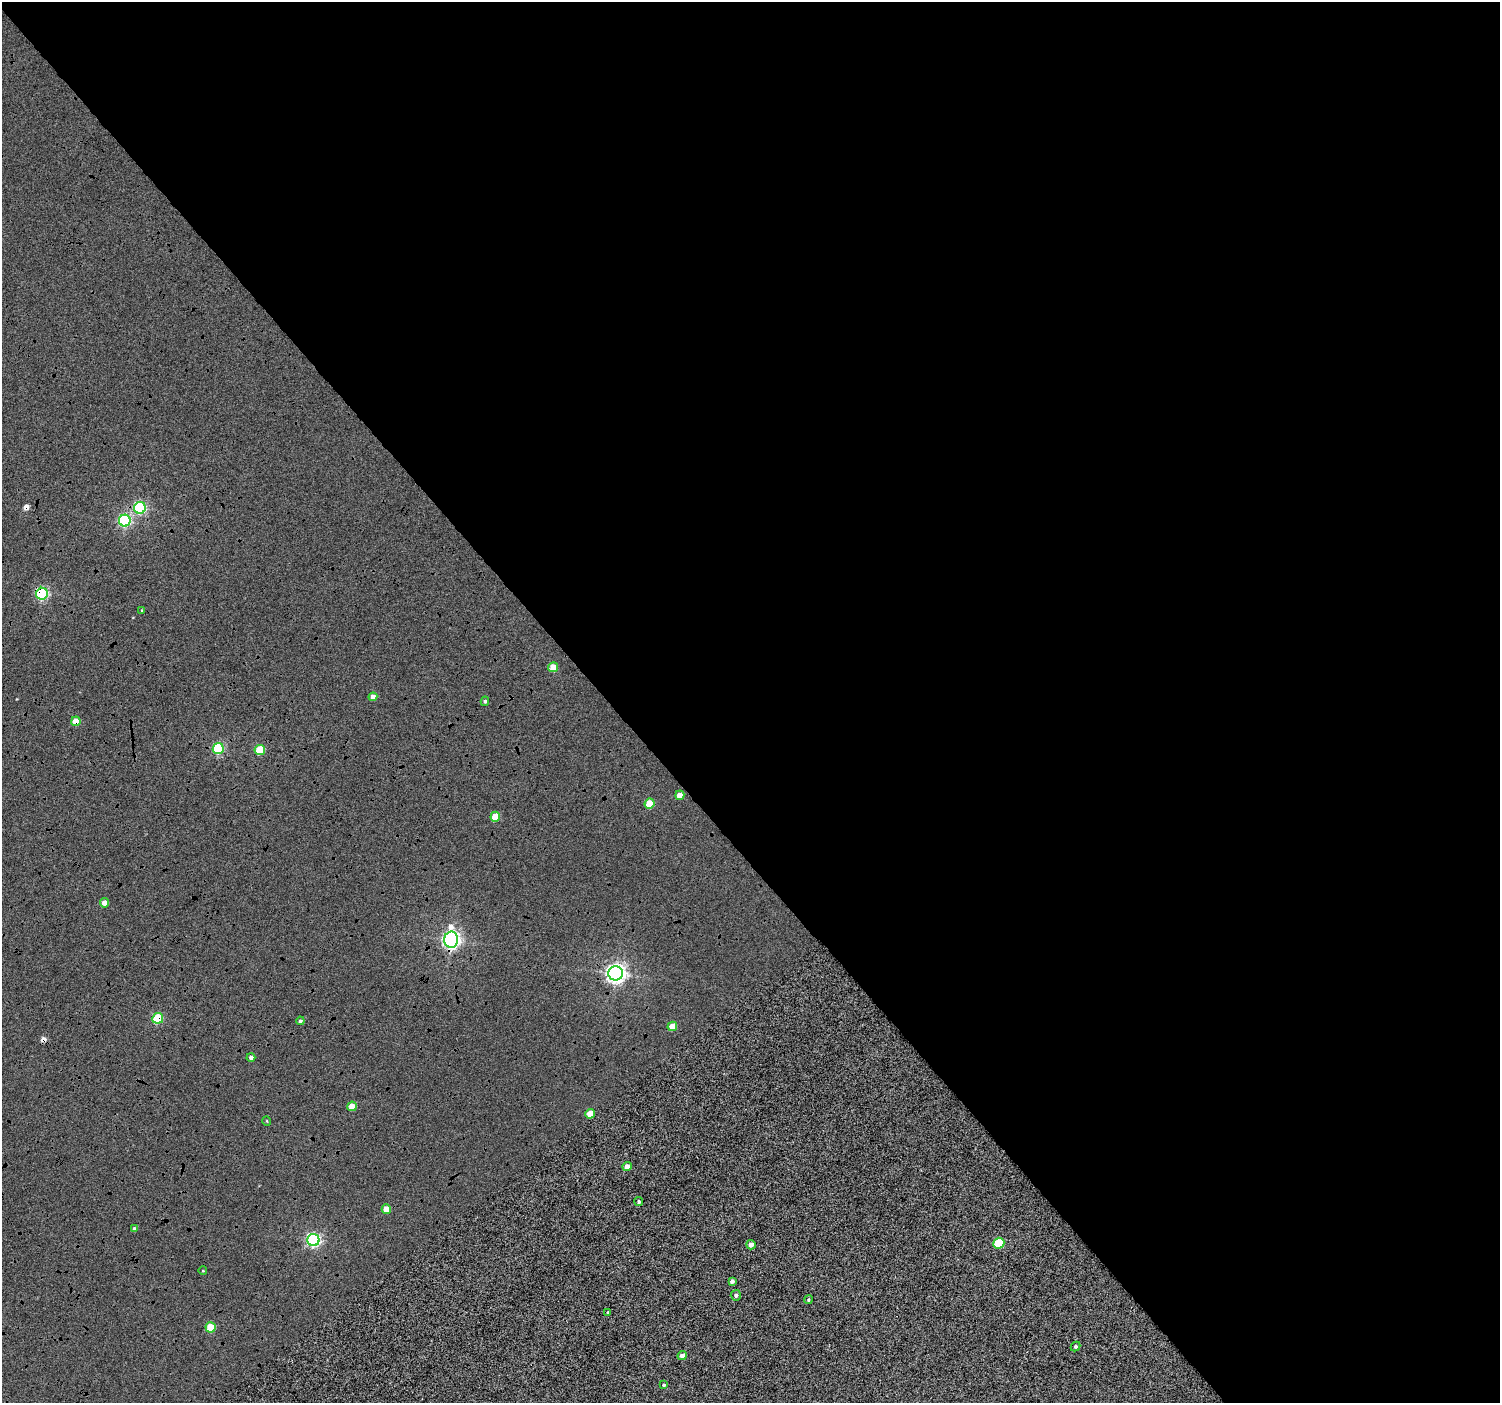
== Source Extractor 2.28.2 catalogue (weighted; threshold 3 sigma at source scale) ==
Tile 8 of 4 x 4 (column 4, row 2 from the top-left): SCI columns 4506-6003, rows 3012-4412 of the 6003 x 5959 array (HDU 1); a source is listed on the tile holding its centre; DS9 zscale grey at full resolution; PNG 1502 x 1405 px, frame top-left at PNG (2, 2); each listed source drawn as its Kron ellipse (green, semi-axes under 4 px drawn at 4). Shown black and unused: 60% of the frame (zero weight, under 4 of 12 exposures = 2% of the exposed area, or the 3 px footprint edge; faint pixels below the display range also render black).
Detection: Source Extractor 2.28.2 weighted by HDU 2 'WHT'; one run over the whole footprint, this tile lists its part. Background -0.0512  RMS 0.021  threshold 0.086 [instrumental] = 3 sigma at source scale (4.09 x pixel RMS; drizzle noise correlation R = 1.36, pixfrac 0.8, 0.0396/0.0396 arcsec/px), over >= 5 px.
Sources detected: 41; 2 cosmic-ray / hot-pixel residue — neither listed nor drawn; the other 39 listed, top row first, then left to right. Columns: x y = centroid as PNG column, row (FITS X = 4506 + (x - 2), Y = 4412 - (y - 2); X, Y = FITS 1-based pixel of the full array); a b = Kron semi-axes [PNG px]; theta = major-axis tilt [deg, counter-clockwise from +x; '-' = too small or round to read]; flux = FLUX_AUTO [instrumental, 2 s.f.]
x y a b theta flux
140 508 6 6 - 250
125 521 6 6 - 270
42 594 6 6 - 280
142 610 4 3 - 2.1
553 667 5 5 - 35
373 697 4 4 - 14
485 701 4 3 - 3.4
76 721 5 4 - 27
218 749 5 5 - 170
260 750 5 5 - 78
680 795 4 4 - 21
649 804 5 5 - 51
495 817 5 5 - 42
104 903 4 4 - 16
451 940 8 7 - 830
616 973 7 7 - 1000
158 1018 5 5 - 110
300 1021 4 4 - 4.1
672 1026 5 4 - 30
251 1057 4 4 - 6.5
352 1106 5 4 - 32
590 1114 5 4 - 31
267 1121 5 3 - 1.6
627 1167 4 4 - 19
639 1202 5 4 - 3.2
386 1209 4 4 - 26
135 1229 4 4 - 6.4
313 1240 6 6 - 400
999 1243 5 5 - 90
751 1245 4 4 - 12
203 1271 4 3 - 1.5
732 1281 4 4 - 6.2
736 1295 5 5 - 6
808 1299 4 4 - 2.7
608 1312 4 3 - 2.2
211 1327 5 5 - 66
1076 1346 5 4 - 3.6
682 1356 4 4 - 11
664 1385 4 3 - 2.6
Overlapping masked pixels (flux is a lower limit): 4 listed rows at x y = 42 594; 76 721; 451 940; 158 1018